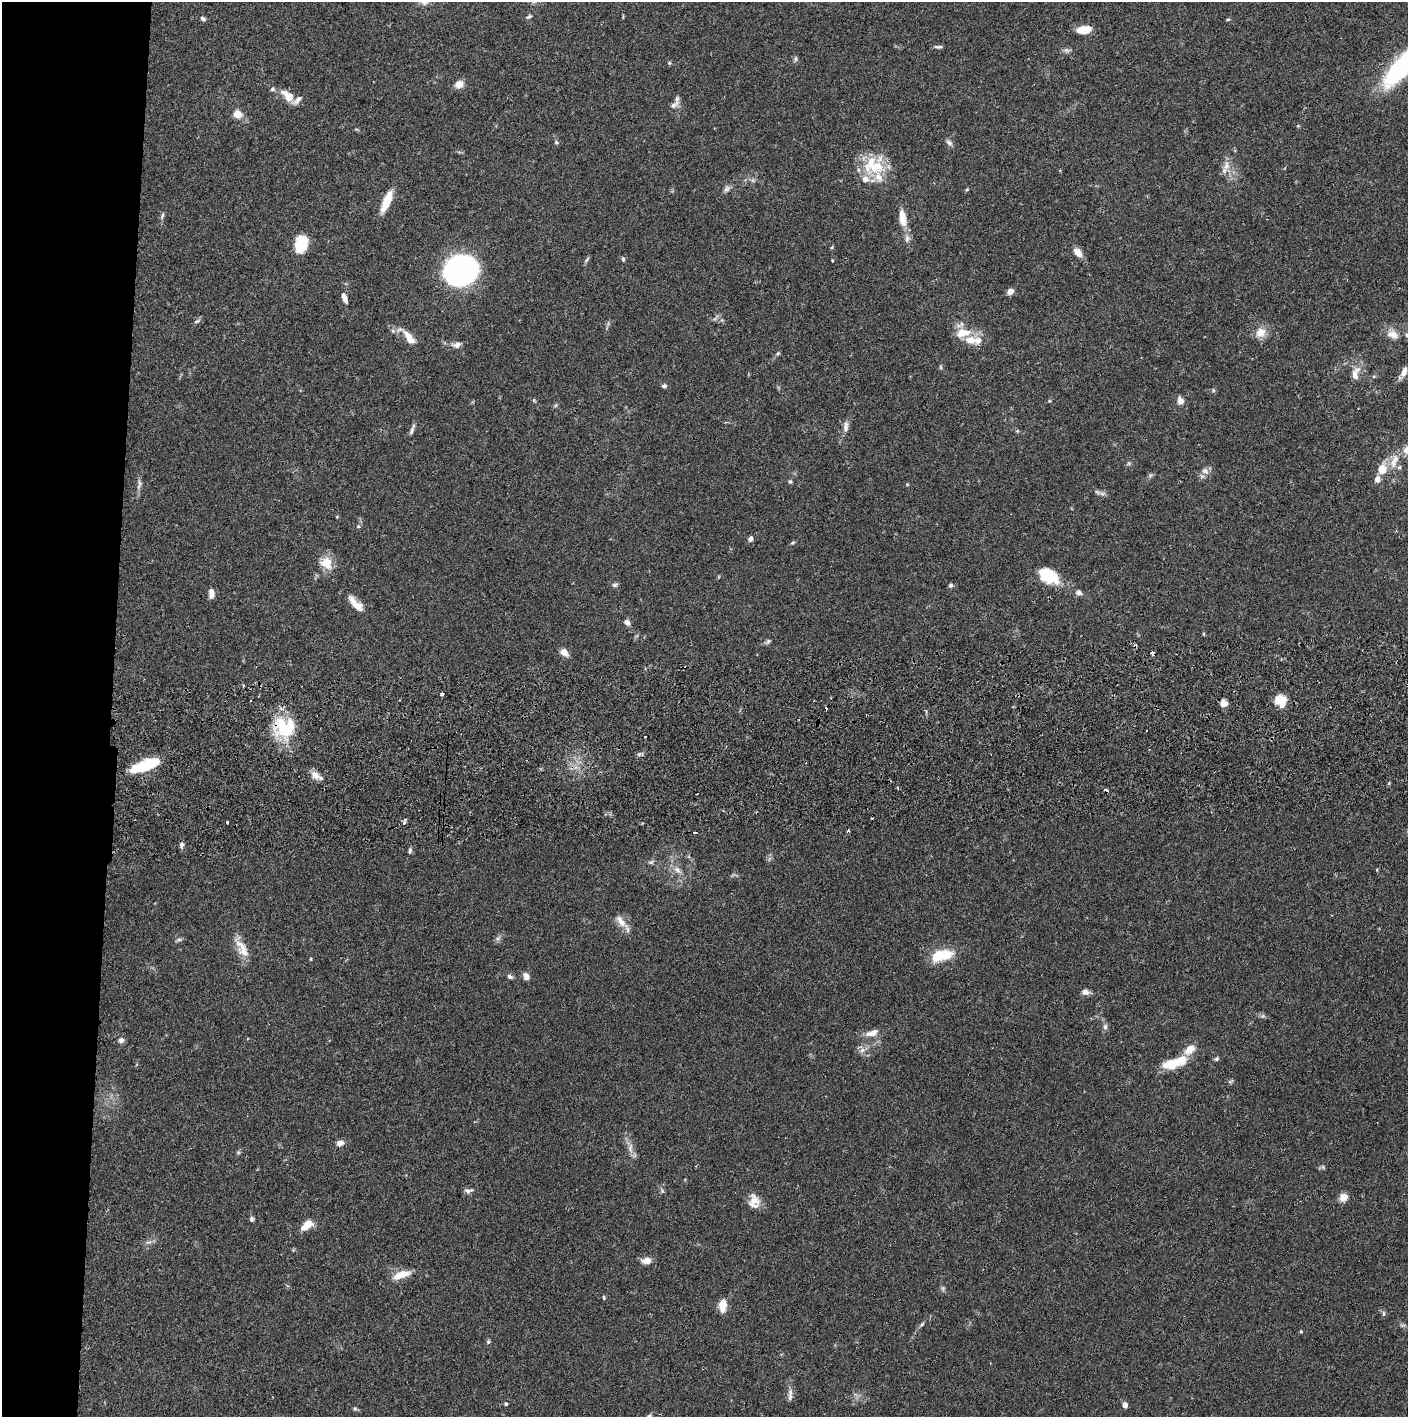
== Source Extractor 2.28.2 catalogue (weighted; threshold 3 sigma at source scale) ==
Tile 4 of 3 x 3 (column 1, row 2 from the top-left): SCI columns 4-1409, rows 1472-2886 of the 4229 x 4358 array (HDU 1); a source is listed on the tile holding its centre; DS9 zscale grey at full resolution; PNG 1410 x 1419 px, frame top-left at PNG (2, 2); no overlay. Shown black and unused: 8% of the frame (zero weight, under 2 of 3 exposures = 3% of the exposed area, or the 3 px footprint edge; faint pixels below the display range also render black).
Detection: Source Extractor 2.28.2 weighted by HDU 2 'WHT'; one run over the whole footprint, this tile lists its part. Background 0.0682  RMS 0.0048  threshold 0.0218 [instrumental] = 3 sigma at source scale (4.5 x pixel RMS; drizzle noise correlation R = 1.50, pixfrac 1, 0.05/0.05 arcsec/px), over >= 5 px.
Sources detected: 153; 2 too faint to see at this stretch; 2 inside a brighter object's white glare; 9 cosmic-ray / hot-pixel residue — not listed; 12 inside a brighter listed object's ellipse — not listed separately; the other 128 listed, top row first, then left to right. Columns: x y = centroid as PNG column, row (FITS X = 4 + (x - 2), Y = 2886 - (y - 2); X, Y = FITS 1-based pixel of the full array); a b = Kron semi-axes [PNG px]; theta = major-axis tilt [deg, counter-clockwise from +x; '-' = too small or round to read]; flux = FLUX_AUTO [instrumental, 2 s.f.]
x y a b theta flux
529 17 9 5 28 0.94
203 19 7 5 -25 1.1
1228 20 6 3 9 0.52
1084 30 15 7 6 8
938 47 11 4 -1 1.1
796 59 8 5 -85 0.93
669 63 5 5 - 0.59
1400 68 35 12 48 86
459 84 10 8 21 4.1
287 95 20 10 -42 6.2
673 105 14 7 32 2
237 114 9 8 - 5.3
556 142 6 5 - 0.77
949 143 10 5 -38 1.4
1226 165 12 9 87 3.8
873 166 32 24 -17 19
752 180 7 4 -18 0.98
727 189 10 7 44 1.6
967 189 5 4 - 0.54
387 201 23 8 67 11
162 215 11 3 79 1
903 218 21 9 -81 6.6
907 239 11 7 81 2.1
301 244 17 12 75 15
1078 252 13 8 -47 3.4
587 259 8 4 55 0.87
623 259 6 5 - 0.73
832 260 3 2 - 0.74
460 271 30 26 19 120
1010 291 7 6 - 2.9
344 298 12 5 -70 2.8
197 321 9 4 32 0.94
393 331 6 5 - 1.1
963 333 21 12 7 8.9
1260 333 15 13 32 5.2
1393 335 16 11 -26 4.5
409 337 23 9 -52 5.4
978 340 11 10 - 3.9
457 345 12 7 7 2.4
778 353 5 5 - 0.69
940 367 6 4 -88 0.57
1404 372 12 6 70 3.8
1355 374 20 9 73 5
664 386 6 5 - 1.1
1213 390 6 4 -72 0.61
534 400 5 4 - 0.6
1049 401 5 4 - 0.5
1180 401 8 7 - 3.2
556 405 6 4 70 0.61
846 427 14 6 86 2.4
412 430 13 5 70 1.5
1407 449 13 9 55 4.9
1394 461 24 9 71 6.3
1382 469 12 10 68 7.2
1205 471 11 8 -38 2.6
1150 475 7 4 1 0.79
790 481 6 5 - 0.8
139 484 14 6 76 1.9
1102 494 10 5 0 1.4
337 517 5 3 - 0.42
358 526 5 5 - 0.68
751 539 6 5 - 1.8
793 543 6 4 41 0.69
326 563 18 15 -58 7.4
1049 576 24 17 -6 14
615 585 8 6 26 1.1
950 585 5 5 - 1
1079 592 9 7 -16 1.5
211 593 11 6 89 2.7
357 606 15 10 -35 4.4
627 622 7 6 - 1.9
768 641 10 4 45 1
564 652 9 6 -40 4
1152 653 4 3 - 3.7
442 694 4 3 - 4.3
1280 700 11 10 - 11
1224 703 7 7 - 3
282 726 30 23 -88 23
639 754 6 4 43 0.93
147 765 23 9 20 25
315 775 13 9 -39 3.4
227 822 3 3 - 0.95
404 823 4 3 - 2.5
695 832 4 3 - 3.2
182 845 8 5 78 1.3
410 851 8 4 74 1
651 862 8 5 15 1.1
677 870 11 8 -44 2.9
621 921 21 8 -51 4.8
498 939 8 5 19 1.2
179 940 8 4 8 0.96
242 948 29 11 -61 6.9
942 955 27 12 13 15
311 959 5 3 - 0.43
510 976 9 6 -40 1.2
526 977 7 6 - 3.4
1085 992 9 7 3 2.4
1105 1027 8 6 89 1.4
872 1033 18 8 17 4
121 1040 8 7 - 1.7
862 1050 7 7 - 2
1189 1050 16 10 37 5.2
1217 1059 6 5 - 0.93
1172 1064 24 12 8 10
1230 1081 8 4 9 0.77
340 1143 9 6 13 2.6
630 1148 15 6 -89 3
238 1152 5 5 - 0.72
1323 1167 6 5 - 0.75
468 1191 11 6 5 1.7
1344 1197 9 7 39 4.6
754 1201 18 13 -86 5.8
251 1219 6 5 - 1
307 1225 14 8 37 6.2
646 1261 13 8 2 3.2
401 1275 23 8 17 7
943 1288 7 5 80 0.95
604 1297 6 3 -71 0.53
723 1305 13 7 87 6.9
1384 1313 8 4 89 0.85
922 1324 7 4 45 0.78
1301 1331 4 4 - 0.49
488 1342 6 5 - 0.84
790 1397 11 6 84 1.8
506 1404 4 4 - 0.59
1125 1405 5 5 - 2.5
355 1409 5 5 - 0.72
648 1416 9 4 40 0.95
Overlapping masked pixels (flux is a lower limit): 3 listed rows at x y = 1152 653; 442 694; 282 726
Isophote crosses this tile's border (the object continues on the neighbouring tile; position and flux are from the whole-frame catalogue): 3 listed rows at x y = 1400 68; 1407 449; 648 1416